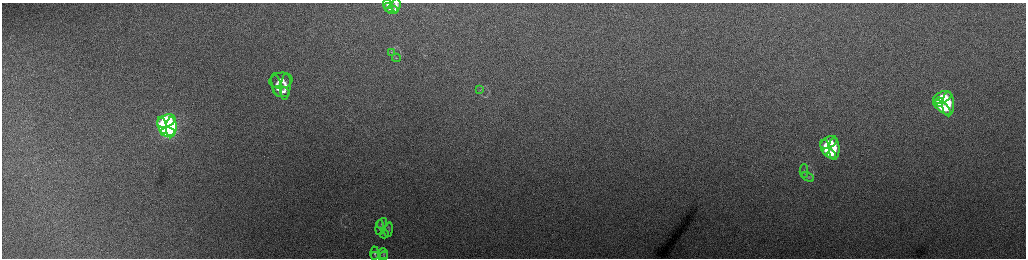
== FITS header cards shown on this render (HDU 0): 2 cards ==
NAXIS1  =                 2048 /fastest changing axis
NAXIS2  =                  512 /next to fastest changing axis

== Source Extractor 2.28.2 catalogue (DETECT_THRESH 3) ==
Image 2048 x 512 px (HDU 0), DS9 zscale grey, zoomed out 1/2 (1 PNG px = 2 x 2 image px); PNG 1028 x 260 px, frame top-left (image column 1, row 511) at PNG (2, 3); each listed source drawn as its Kron ellipse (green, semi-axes under 4 px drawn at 4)
Background 167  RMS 1.8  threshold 5.33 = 3 sigma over >= 5 px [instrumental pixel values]
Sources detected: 33; all 33 listed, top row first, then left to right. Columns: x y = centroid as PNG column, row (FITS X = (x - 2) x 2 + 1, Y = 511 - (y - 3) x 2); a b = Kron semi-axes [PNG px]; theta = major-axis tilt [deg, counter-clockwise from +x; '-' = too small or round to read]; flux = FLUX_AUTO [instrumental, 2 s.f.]
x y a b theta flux
387 4 5 3 - 930
396 5 7 3 85 1200
389 8 5 3 - 760
392 10 5 3 - 1400
391 52 3 2 - 240
396 58 4 2 - 310
281 81 11 8 9 3500
277 85 12 4 -77 2700
286 87 13 5 83 2800
480 90 3 2 - 160
281 92 8 5 -17 2400
942 97 9 5 23 13000
939 102 4 4 - 6700
948 104 12 6 90 14000
942 107 10 4 -37 13000
166 121 9 6 22 46000
162 126 9 4 -76 48000
171 127 10 5 88 46000
167 132 7 4 -3 38000
829 142 9 5 29 6900
825 147 7 4 -78 6200
834 149 11 5 89 7100
829 153 7 4 -31 6100
804 171 7 3 90 480
808 177 6 4 -27 580
382 223 6 3 50 450
380 228 7 3 85 460
389 230 7 3 81 460
384 234 4 3 - 370
375 253 7 3 89 550
383 254 5 3 - 430
383 256 5 3 - 300
376 257 5 2 - 280
At the frame edge (FLAGS 8, measured only in part): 1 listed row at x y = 387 4